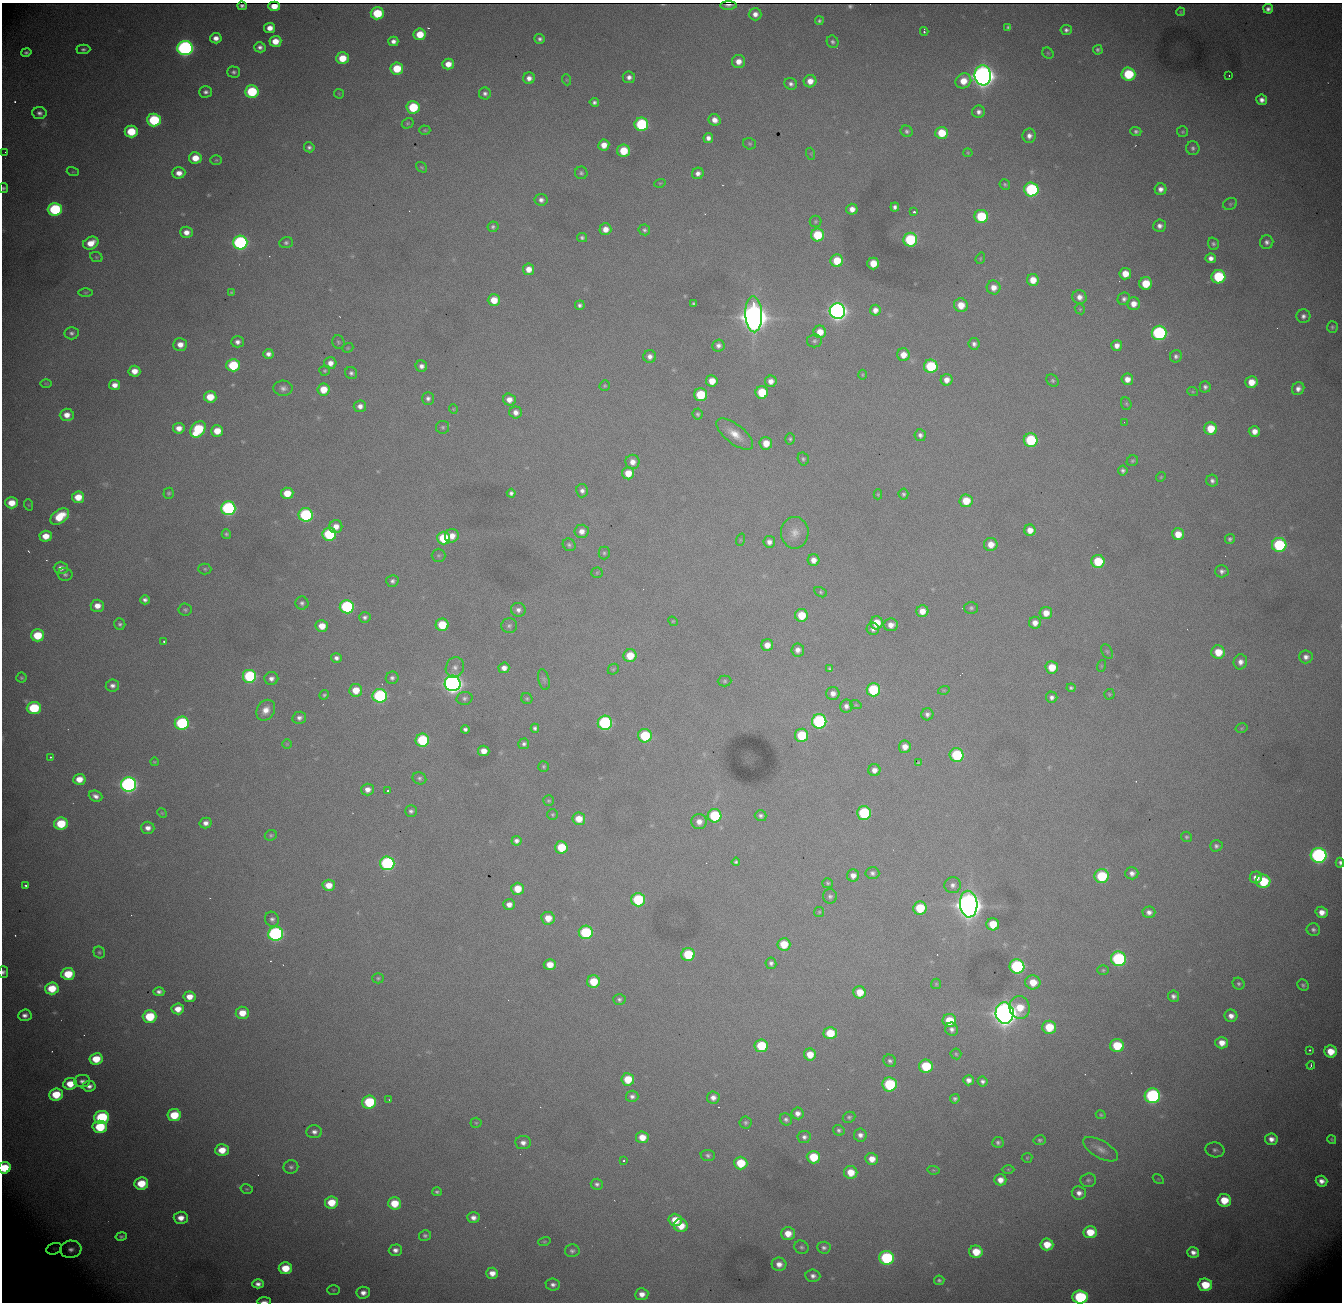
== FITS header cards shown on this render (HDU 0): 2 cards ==
NAXIS1  = 1340
NAXIS2  = 1300

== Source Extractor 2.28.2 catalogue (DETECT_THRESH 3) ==
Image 1340 x 1300 px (HDU 0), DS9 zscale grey, 1 PNG px = 1 image px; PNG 1344 x 1304 px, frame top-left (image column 1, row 1300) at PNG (2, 3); each listed source drawn as its Kron ellipse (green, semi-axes under 4 px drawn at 4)
Background 2390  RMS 27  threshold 81.7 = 3 sigma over >= 5 px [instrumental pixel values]
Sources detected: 517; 1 with non-positive FLUX_AUTO (blend fragments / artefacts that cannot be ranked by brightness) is neither listed nor drawn; of the other 516, the 500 brightest by FLUX_AUTO listed and drawn (16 fainter detections omitted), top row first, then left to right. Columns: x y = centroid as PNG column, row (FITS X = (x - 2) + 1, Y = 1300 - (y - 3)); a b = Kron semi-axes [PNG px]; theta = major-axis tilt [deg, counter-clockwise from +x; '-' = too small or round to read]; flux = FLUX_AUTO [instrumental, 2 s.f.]
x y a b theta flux
728 5 8 2 2 7.5e+03
242 6 5 3 - 1.9e+03
274 6 6 4 -2 2.1e+04
1268 9 5 4 - 7.4e+03
1180 12 4 3 - 2.1e+03
377 13 6 6 - 8.6e+04
755 14 6 6 - 1.3e+04
819 21 4 4 - 3.7e+03
1008 27 4 3 - 3.4e+03
270 28 5 5 - 1.8e+04
1066 30 5 5 - 5.5e+03
924 31 4 2 - 4.2e+03
420 34 6 6 - 4.4e+04
216 38 5 5 - 1.4e+04
540 39 5 4 - 5.5e+03
275 41 6 5 - 2.9e+04
393 41 5 5 - 9.5e+03
833 42 6 5 - 4.8e+03
260 47 6 5 - 7.8e+03
185 48 7 7 - 8.0e+05
83 49 7 5 1 5.0e+03
1098 50 5 5 - 4.2e+03
26 52 5 4 - 4.3e+03
1048 53 6 5 - 3.0e+03
342 58 6 6 - 4.5e+04
738 62 6 6 - 1.8e+04
448 64 6 5 - 2.1e+04
397 69 6 6 - 6.2e+04
234 72 6 5 - 4.8e+03
1128 74 7 6 - 1.1e+05
983 75 10 8 -84 2.6e+06
1229 76 3 2 - 5.1e+03
629 77 6 6 - 9.2e+03
529 78 6 5 - 1.2e+04
567 80 6 3 -71 1.9e+03
810 81 6 6 - 1.9e+04
963 81 8 7 - 3.2e+04
791 84 6 5 - 6.4e+03
206 92 6 5 - 6.7e+03
252 92 7 6 - 1.3e+05
485 93 6 6 - 6.2e+03
339 94 5 4 - 2.0e+03
1262 100 5 5 - 1.0e+04
594 102 5 4 - 5.3e+03
413 107 6 6 - 9.9e+04
979 112 6 6 - 8.4e+03
39 113 7 6 - 7.3e+03
154 120 7 6 - 1.6e+05
715 120 6 5 - 1.4e+04
408 123 6 5 - 2.7e+03
641 124 7 6 - 2.0e+05
425 130 5 4 - 2.6e+03
131 131 6 6 - 7.1e+04
907 131 6 5 - 4.5e+03
1136 131 5 4 - 4.9e+03
1183 132 5 5 - 3.2e+03
942 133 6 6 - 5.5e+04
1029 136 7 6 - 1.0e+04
708 138 5 5 - 9.5e+03
750 144 6 5 - 3.2e+03
604 145 5 5 - 2.0e+04
309 147 5 5 - 5.1e+03
1193 148 7 6 - 5.8e+03
624 151 6 6 - 5.9e+04
5 152 2 2 - 3.9e+03
968 153 4 4 - 1.9e+03
811 154 6 4 -72 2.3e+03
195 158 6 6 - 3.1e+04
216 160 6 5 - 2.8e+03
422 167 6 4 -39 2.5e+03
73 172 6 4 -17 2.1e+03
179 173 6 5 - 1.6e+04
581 173 6 6 - 3.8e+03
698 173 6 5 - 8.8e+03
660 183 6 3 17 2.2e+03
1005 184 5 5 - 3.3e+03
3 188 5 4 - 3.8e+03
1031 189 7 7 - 2.6e+05
1161 189 6 6 - 1.0e+04
541 200 6 6 - 7.6e+03
1230 204 7 5 28 3.4e+03
895 207 4 4 - 6.5e+03
55 209 7 6 - 2.2e+05
852 209 5 5 - 1.5e+04
914 212 4 3 - 1.0e+04
981 216 7 6 - 1.1e+05
815 221 6 6 - 3.0e+03
1160 226 6 6 - 8.9e+03
493 227 5 5 - 4.3e+03
605 229 6 6 - 1.8e+04
644 230 6 5 - 4.2e+03
186 232 6 5 - 1.5e+04
817 235 6 6 - 8.5e+04
582 238 5 4 - 4.4e+03
910 240 7 7 - 1.6e+05
240 242 7 7 - 4.3e+05
1267 242 7 6 - 7.1e+03
91 243 8 6 26 3.1e+04
286 243 7 5 20 4.7e+03
1213 244 6 5 - 4.1e+03
96 257 6 5 - 2.5e+03
980 258 6 4 70 2.2e+03
1211 258 5 5 - 1.1e+04
837 261 6 6 - 5.0e+04
873 263 6 6 - 3.6e+04
529 269 5 5 - 2.0e+04
1125 274 6 6 - 3.0e+04
1218 277 7 7 - 1.5e+05
1033 280 6 6 - 2.8e+04
1146 283 6 6 - 5.7e+04
993 287 7 7 - 1.7e+04
86 292 7 3 1 2.2e+03
231 292 4 3 - 2.5e+03
1079 297 7 7 - 1.3e+04
1124 299 6 6 - 5.7e+03
494 300 6 6 - 3.3e+04
693 304 3 3 - 2.8e+03
1134 304 6 6 - 1.7e+04
580 305 5 4 - 5.7e+03
961 305 7 7 - 3.2e+04
1080 309 5 4 - 2.2e+03
875 310 5 5 - 1.3e+04
837 311 8 7 - 1.3e+06
754 314 18 8 -88 5.0e+06
1303 316 7 7 - 7.7e+03
1332 327 6 5 - 3.5e+03
820 332 6 6 - 2.7e+04
71 333 7 6 - 5.9e+03
1159 333 7 7 - 3.5e+05
814 341 7 6 - 5.1e+03
237 342 6 5 - 8.2e+03
338 342 7 6 - 3.7e+03
974 344 6 5 - 6.4e+03
180 345 7 6 - 1.7e+04
718 345 6 6 - 7.9e+03
1117 346 5 5 - 1.3e+04
348 348 6 4 21 2.3e+03
268 354 5 5 - 8.8e+03
903 355 6 6 - 2.4e+04
650 356 6 6 - 9.7e+03
1176 356 6 6 - 5.9e+03
330 363 6 6 - 1.3e+04
233 365 6 6 - 1.0e+05
421 366 6 5 - 9.2e+03
931 366 7 6 - 1.3e+05
134 371 6 5 - 2.2e+04
325 371 5 5 - 2.6e+03
351 373 6 6 - 5.3e+03
862 375 5 3 - 2.0e+03
1127 379 6 5 - 1.6e+04
947 380 6 5 - 1.5e+04
1053 380 7 5 -45 3.8e+03
712 381 6 6 - 2.8e+04
771 381 6 5 - 1.3e+04
1251 382 6 6 - 3.0e+04
46 383 6 4 -1 2.3e+03
115 385 5 5 - 1.4e+04
605 386 5 5 - 2.6e+03
1205 387 6 5 - 5.6e+03
283 388 9 7 -2 8.4e+03
323 389 6 6 - 3.8e+04
1298 389 7 6 - 1.0e+04
762 392 6 6 - 7.7e+04
1193 392 5 3 - 2.3e+03
701 395 6 6 - 8.9e+04
210 397 6 5 - 4.3e+04
428 398 6 5 - 6.5e+03
509 400 6 6 - 1.5e+04
1126 404 6 5 - 3.0e+03
360 406 6 6 - 1.1e+04
453 409 5 4 - 2.0e+03
516 412 6 6 - 1.1e+04
698 414 5 5 - 3.5e+03
67 415 7 6 - 1.9e+04
1124 422 2 2 - 2.8e+03
443 427 6 6 - 3.7e+03
179 428 6 5 - 1.6e+04
198 429 9 6 52 1.3e+05
1211 429 6 6 - 4.5e+04
217 431 6 5 - 3.2e+04
1254 431 6 5 - 1.6e+04
735 434 22 9 -38 3.0e+04
920 435 6 5 - 6.6e+03
790 439 5 5 - 3.4e+03
1031 440 7 7 - 1.4e+05
766 443 6 6 - 2.8e+04
803 459 6 5 - 3.8e+03
1132 461 6 5 - 3.1e+03
632 462 7 7 - 1.5e+04
1123 470 5 4 - 4.8e+03
628 473 6 6 - 3.3e+04
1161 477 5 4 - 2.2e+03
1212 481 6 6 - 6.5e+03
582 491 7 6 - 7.7e+03
169 493 5 5 - 3.3e+03
287 493 6 5 - 3.8e+04
511 493 4 4 - 5.5e+03
878 494 5 4 - 2.3e+03
903 494 5 5 - 3.8e+03
78 497 6 5 - 3.6e+04
966 501 6 6 - 4.5e+04
11 503 6 5 - 3.3e+04
29 505 6 4 -71 1.8e+03
228 508 7 7 - 3.7e+05
306 515 7 7 - 2.5e+05
60 517 10 6 35 5.1e+04
336 526 6 6 - 1.7e+04
1030 530 6 5 - 1.9e+04
582 531 7 6 - 1.4e+04
795 533 16 14 90 2.2e+04
226 534 5 4 - 3.6e+03
329 534 7 6 - 1.6e+05
1178 534 6 6 - 3.1e+04
46 536 6 5 - 2.7e+04
452 536 7 6 - 2.1e+04
443 538 6 6 - 8.7e+04
1230 539 5 5 - 4.1e+03
740 540 6 4 72 2.2e+03
769 542 6 5 - 9.7e+03
991 544 7 6 - 2.2e+04
569 545 7 6 - 4.5e+03
1279 545 7 7 - 2.0e+05
604 553 6 5 - 3.6e+03
438 555 7 7 - 3.5e+03
814 560 6 5 - 1.5e+04
1098 561 6 6 - 7.9e+04
61 568 7 6 - 1.2e+04
205 569 6 5 - 3.1e+03
1222 571 7 6 - 6.5e+03
597 573 5 5 - 2.3e+03
65 574 7 6 - 5.0e+03
392 581 6 5 - 5.8e+03
820 592 7 4 -28 3.0e+03
145 600 5 4 - 6.5e+03
302 603 6 6 - 5.7e+03
97 606 7 6 - 2.0e+04
347 607 7 7 - 2.6e+05
971 608 6 6 - 4.4e+03
185 610 6 6 - 3.9e+03
518 610 7 7 - 8.7e+03
922 611 6 6 - 2.1e+04
1046 613 6 6 - 2.2e+04
801 615 6 6 - 4.9e+04
365 617 5 5 - 5.2e+03
673 621 5 4 - 2.0e+03
876 623 6 6 - 4.0e+04
1035 623 6 6 - 1.4e+04
120 624 6 5 - 4.4e+03
442 625 6 6 - 6.9e+04
891 625 7 6 - 1.5e+04
322 626 6 6 - 2.8e+04
509 626 8 7 - 6.0e+03
873 629 6 6 - 8.1e+03
37 635 6 6 - 6.6e+04
164 641 3 2 - 2.0e+03
767 645 6 5 - 1.9e+04
798 650 6 6 - 1.1e+04
1107 651 8 5 -63 3.3e+03
1218 652 7 6 - 4.2e+04
630 656 6 6 - 4.1e+04
1306 657 7 6 - 9.7e+03
336 658 5 5 - 7.1e+03
1240 662 7 7 - 1.2e+04
1101 666 6 4 72 2.1e+03
455 667 10 9 - 1.2e+04
1052 667 6 6 - 3.9e+04
504 668 5 5 - 1.2e+04
613 669 6 5 - 2.8e+03
830 669 4 4 - 3.4e+03
250 676 7 7 - 2.2e+05
21 678 5 5 - 3.1e+03
271 678 7 6 - 9.3e+03
392 678 6 6 - 6.0e+03
544 680 10 5 -77 4.9e+03
725 681 7 5 0 3.5e+03
453 683 8 8 - 1.4e+06
112 685 6 6 - 8.3e+03
1071 688 4 4 - 3.7e+03
356 690 6 6 - 3.4e+04
873 690 7 6 - 1.3e+05
944 690 6 3 17 1.9e+03
833 693 7 6 - 1.2e+04
1109 694 5 5 - 2.6e+03
324 695 5 4 - 3.3e+03
380 696 7 7 - 2.9e+05
1052 697 6 5 - 7.0e+03
465 698 8 6 13 5.7e+03
527 699 6 5 - 3.1e+03
856 705 6 3 -17 2.1e+03
846 706 6 6 - 9.2e+03
34 708 7 6 - 1.3e+05
266 710 11 8 56 1.9e+04
927 714 6 6 - 6.7e+03
299 718 7 6 - 7.6e+03
819 721 7 7 - 3.2e+05
182 723 7 6 - 2.1e+05
605 723 7 7 - 3.1e+05
535 728 4 4 - 5.0e+03
1242 728 6 4 13 2.7e+03
465 729 4 4 - 5.3e+03
801 735 6 6 - 9.4e+04
645 736 7 6 - 1.1e+05
422 740 7 6 - 1.5e+05
287 744 5 5 - 2.1e+03
524 744 5 5 - 5.4e+03
905 747 6 6 - 1.7e+04
484 751 6 5 - 1.9e+04
957 755 7 7 - 1.5e+05
50 757 3 2 - 3.5e+03
154 762 4 3 - 2.0e+03
918 763 3 3 - 2.3e+03
543 766 5 5 - 3.1e+03
874 770 6 6 - 1.2e+04
419 778 7 6 - 4.8e+03
79 779 6 5 - 2.6e+04
129 784 7 7 - 8.0e+05
367 789 6 6 - 1.3e+04
387 791 3 3 - 2.8e+03
96 796 7 5 -22 9.6e+03
549 801 5 5 - 2.9e+03
411 811 6 5 - 5.5e+03
162 813 5 4 - 2.2e+03
864 813 7 7 - 1.7e+05
552 815 5 5 - 3.0e+03
714 816 7 7 - 1.4e+05
761 816 6 5 - 5.0e+03
579 819 6 6 - 3.1e+04
699 822 8 7 - 1.5e+04
206 823 6 5 - 1.1e+04
61 824 7 6 - 8.0e+04
148 828 6 6 - 1.2e+04
271 835 6 5 - 3.4e+03
1186 837 5 5 - 3.1e+03
516 841 5 5 - 7.5e+03
1216 846 6 5 - 5.7e+03
561 847 6 6 - 6.8e+04
1319 855 8 7 - 6.0e+05
736 862 4 4 - 3.7e+03
387 863 7 7 - 3.6e+05
1340 863 5 3 - 5.1e+03
872 873 7 6 - 5.8e+03
1132 873 6 6 - 9.8e+03
853 876 6 6 - 1.3e+04
1102 876 7 7 - 1.2e+05
1256 877 6 6 - 1.7e+04
1263 881 7 6 - 9.9e+04
828 883 5 5 - 3.3e+03
25 885 3 3 - 7.2e+03
329 885 6 5 - 2.5e+04
953 885 8 8 - 8.5e+03
517 889 6 6 - 3.9e+04
830 896 7 7 - 5.4e+03
638 900 7 6 - 1.5e+05
509 904 6 5 - 1.2e+04
969 904 13 9 -87 4.0e+06
920 908 7 6 - 8.1e+04
819 912 5 5 - 2.3e+03
1149 912 6 6 - 9.2e+03
1322 912 6 5 - 1.7e+04
548 918 7 6 - 2.9e+04
272 919 7 7 - 6.8e+03
993 924 6 6 - 5.0e+04
1313 930 7 6 - 5.8e+03
586 932 7 7 - 1.8e+05
275 934 7 7 - 4.9e+05
784 944 6 6 - 4.8e+04
99 952 6 5 - 3.5e+03
688 954 7 6 - 9.3e+04
1118 959 7 7 - 3.0e+05
771 963 6 5 - 5.9e+03
550 965 6 5 - 2.6e+04
1017 966 7 7 - 3.0e+05
1103 970 6 5 - 2.9e+03
3 972 6 5 - 5.2e+03
68 974 7 6 - 6.1e+04
378 978 6 5 - 3.2e+03
593 982 6 6 - 5.8e+04
1033 982 7 7 - 3.5e+04
936 984 5 5 - 2.4e+03
1239 984 6 5 - 4.2e+03
1303 985 6 5 - 3.9e+03
52 988 7 6 - 5.7e+04
159 992 5 4 - 6.9e+03
860 992 6 6 - 3.5e+04
1173 996 5 5 - 7.0e+03
189 997 6 5 - 2.2e+04
619 999 6 5 - 4.8e+03
1020 1007 11 10 - 4.5e+04
178 1009 6 5 - 2.3e+04
242 1013 6 6 - 3.1e+04
1005 1013 10 9 - 3.1e+06
25 1015 7 5 5 9.4e+03
150 1016 7 6 - 8.9e+04
1231 1016 6 6 - 1.3e+04
949 1020 7 6 - 5.4e+04
1049 1027 7 6 - 6.3e+04
952 1029 7 6 - 7.8e+03
830 1033 6 6 - 5.8e+04
1222 1043 6 6 - 2.1e+04
761 1046 7 6 - 9.5e+04
1117 1046 7 6 - 7.8e+04
1310 1050 3 2 - 5.0e+03
1331 1051 6 6 - 3.7e+04
956 1054 5 5 - 3.0e+03
810 1055 6 6 - 3.1e+04
96 1059 7 6 - 4.9e+04
890 1061 6 6 - 5.2e+03
1311 1065 4 2 - 2.3e+03
926 1066 7 6 - 9.8e+04
628 1079 6 6 - 5.0e+04
969 1080 5 5 - 1.0e+04
82 1081 8 6 7 7.9e+03
983 1081 5 5 - 6.1e+03
70 1084 7 6 - 3.7e+04
889 1084 7 7 - 1.7e+05
89 1086 6 5 - 9.9e+03
56 1095 7 6 - 6.4e+04
632 1096 6 5 - 6.9e+03
1152 1096 8 7 - 3.9e+05
713 1098 6 6 - 1.1e+04
955 1099 5 4 - 4.3e+03
389 1100 3 2 - 3.2e+03
369 1102 7 6 - 1.2e+05
798 1113 6 6 - 1.1e+04
174 1115 7 6 - 6.8e+04
1101 1115 5 4 - 3.0e+03
101 1117 7 6 - 2.0e+05
849 1117 6 5 - 4.0e+03
786 1119 6 5 - 5.5e+03
745 1122 6 6 - 4.2e+03
476 1123 5 5 - 2.5e+03
100 1127 7 6 - 1.0e+05
839 1130 6 5 - 4.5e+03
314 1132 8 6 -3 8.8e+03
860 1135 6 6 - 9.2e+03
642 1137 6 6 - 2.8e+04
804 1137 6 6 - 6.6e+03
1271 1139 6 6 - 1.3e+04
1040 1140 6 5 - 3.7e+03
1332 1140 5 4 - 2.7e+03
998 1142 5 5 - 4.7e+03
523 1143 8 6 -7 1.1e+04
1100 1149 19 8 -30 1.6e+04
222 1150 7 6 - 3.5e+04
1215 1150 9 7 -11 6.8e+03
708 1155 7 5 -6 5.2e+03
813 1157 7 6 - 6.7e+04
1027 1158 5 5 - 2.4e+03
872 1159 6 6 - 2.2e+04
624 1160 3 3 - 2.2e+03
741 1163 6 6 - 6.5e+04
291 1167 7 6 - 5.3e+03
4 1168 6 5 - 7.4e+04
1008 1169 6 4 -1 2.6e+03
933 1170 6 4 -12 2.3e+03
851 1172 6 6 - 3.4e+04
1158 1179 6 4 -34 1.8e+03
1000 1180 6 5 - 1.6e+04
1088 1180 8 7 - 4.9e+03
1322 1181 6 5 - 1.3e+04
141 1183 7 6 - 5.8e+04
597 1184 6 5 - 5.2e+03
247 1189 6 4 -14 2.8e+03
437 1192 5 4 - 3.9e+03
1079 1193 7 6 - 1.2e+04
1224 1200 7 6 - 4.8e+04
331 1203 6 6 - 4.7e+04
394 1203 6 6 - 4.8e+04
181 1218 7 6 - 2.0e+04
473 1218 6 5 - 1.1e+04
675 1220 6 6 - 3.8e+04
681 1226 7 6 - 3.5e+04
1090 1232 6 6 - 4.5e+04
788 1233 7 6 - 2.7e+04
121 1236 5 4 - 4.0e+03
425 1236 6 5 - 4.6e+03
544 1242 6 4 16 2.4e+03
1047 1244 6 6 - 3.7e+04
801 1247 7 6 - 4.6e+03
824 1248 7 6 - 6.0e+03
54 1249 8 5 15 4.3e+03
71 1249 10 8 6 1.3e+04
395 1250 6 5 - 9.8e+03
572 1251 7 6 - 5.1e+03
976 1252 6 6 - 4.8e+04
1193 1252 6 5 - 1.1e+04
886 1258 7 7 - 2.3e+05
779 1264 7 6 - 1.5e+04
285 1268 7 6 - 4.7e+04
492 1273 6 5 - 1.7e+04
813 1276 7 6 - 8.4e+03
939 1280 5 4 - 4.4e+03
258 1284 6 4 0 9.7e+03
553 1285 7 6 - 7.7e+03
1205 1285 7 6 - 6.0e+04
333 1290 6 5 - 2.7e+03
363 1293 7 6 - 1.2e+04
642 1294 6 6 - 1.5e+04
1080 1297 7 6 - 2.1e+05
264 1301 7 2 2 5.7e+03
At the frame edge (FLAGS 8, measured only in part): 6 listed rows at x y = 3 188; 1340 863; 3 972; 4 1168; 1080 1297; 264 1301
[16 fainter detections neither listed nor drawn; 1 non-positive-flux detection neither listed nor drawn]